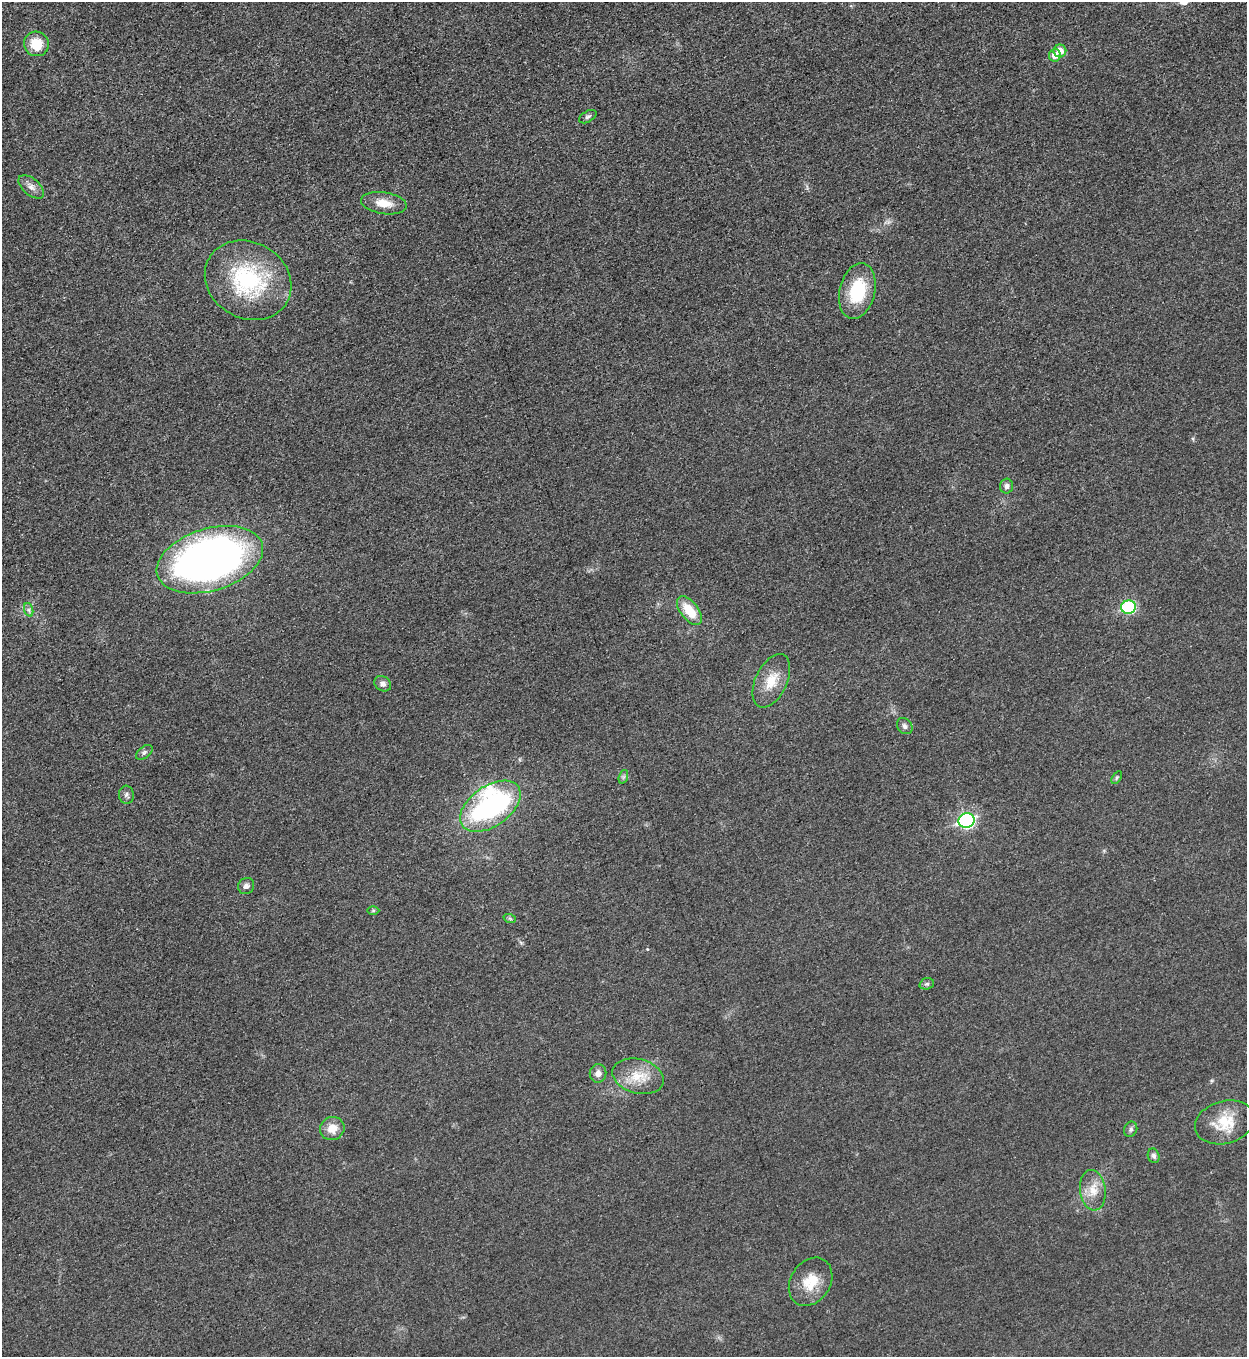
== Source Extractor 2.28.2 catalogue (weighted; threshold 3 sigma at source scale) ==
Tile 11 of 4 x 4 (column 3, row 3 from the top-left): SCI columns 2778-4022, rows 1365-2719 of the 5428 x 5441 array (HDU 1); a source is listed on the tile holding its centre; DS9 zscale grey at full resolution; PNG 1249 x 1359 px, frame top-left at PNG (2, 2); each listed source drawn as its Kron ellipse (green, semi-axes under 4 px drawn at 4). Shown black and unused: <1% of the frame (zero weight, under 3 of 5 exposures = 1% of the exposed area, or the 3 px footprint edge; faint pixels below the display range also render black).
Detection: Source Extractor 2.28.2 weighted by HDU 2 'WHT'; one run over the whole footprint, this tile lists its part. Background 0.0229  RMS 0.0048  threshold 0.0216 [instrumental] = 3 sigma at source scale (4.5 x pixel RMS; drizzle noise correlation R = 1.50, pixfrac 1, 0.05/0.05 arcsec/px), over >= 5 px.
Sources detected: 34; all 34 listed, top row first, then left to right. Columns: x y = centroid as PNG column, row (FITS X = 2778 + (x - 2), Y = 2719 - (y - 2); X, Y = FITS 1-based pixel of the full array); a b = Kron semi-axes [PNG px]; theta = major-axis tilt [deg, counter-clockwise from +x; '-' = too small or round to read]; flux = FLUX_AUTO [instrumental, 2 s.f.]
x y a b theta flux
36 44 12 12 - 11
1060 51 6 6 - 4.1
1055 55 6 6 - 4
588 117 9 5 31 1.2
31 187 15 8 -41 3.1
384 203 23 11 -9 7.3
248 280 45 38 -30 53
857 291 28 17 76 25
1006 486 7 6 - 1.8
210 560 55 31 17 290
1128 607 7 6 - 46
29 610 7 4 -71 1
689 611 17 9 -52 12
771 681 28 15 65 11
383 684 9 7 -31 2
905 726 9 7 -48 1.6
144 752 9 5 38 1.4
623 777 7 4 71 0.92
1117 777 7 4 59 0.71
126 795 9 7 -84 1.6
490 806 34 20 35 100
967 820 8 7 - 92
246 886 8 7 - 1.9
373 911 6 4 1 0.67
510 919 6 4 -20 0.69
927 984 7 5 19 1
598 1073 9 8 - 3
638 1076 26 17 -15 12
1225 1122 30 21 16 15
332 1128 12 11 - 6.2
1131 1129 8 6 66 1.2
1154 1156 7 6 - 1.5
1093 1190 20 13 -83 7.5
811 1282 26 19 57 13